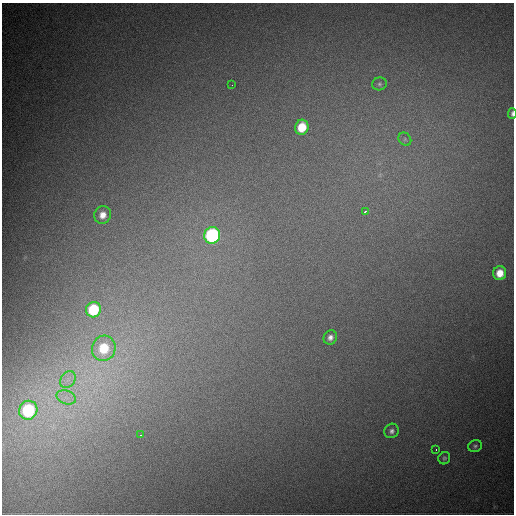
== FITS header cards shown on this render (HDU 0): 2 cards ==
NAXIS1  =                  512
NAXIS2  =                  512

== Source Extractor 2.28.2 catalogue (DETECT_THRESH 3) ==
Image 512 x 512 px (HDU 0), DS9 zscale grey, 1 PNG px = 1 image px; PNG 516 x 516 px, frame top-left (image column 1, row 512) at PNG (2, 3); each listed source drawn as its Kron ellipse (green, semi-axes under 4 px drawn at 4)
Background 1370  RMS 34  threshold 101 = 3 sigma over >= 5 px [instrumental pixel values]
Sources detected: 20; all 20 listed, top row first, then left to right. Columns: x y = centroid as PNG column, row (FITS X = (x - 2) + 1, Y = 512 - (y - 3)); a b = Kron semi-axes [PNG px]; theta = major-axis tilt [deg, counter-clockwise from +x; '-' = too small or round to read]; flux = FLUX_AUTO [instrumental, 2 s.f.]
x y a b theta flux
379 84 7 6 - 5300
232 85 2 2 - 2200
512 114 5 3 - 4900
302 127 7 6 - 58000
405 139 7 6 - 5900
365 212 3 2 - 3700
103 215 9 8 - 21000
212 235 8 8 - 410000
500 273 7 6 - 33000
93 310 8 7 - 120000
330 337 7 6 - 9800
104 348 13 11 67 95000
68 380 9 7 55 14000
66 397 10 6 -18 16000
28 410 9 9 - 240000
392 431 7 7 - 7800
141 435 3 2 - 2500
475 446 7 5 17 4900
436 450 3 2 - 3000
444 458 6 5 - 4500
At the frame edge (FLAGS 8, measured only in part): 1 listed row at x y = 512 114